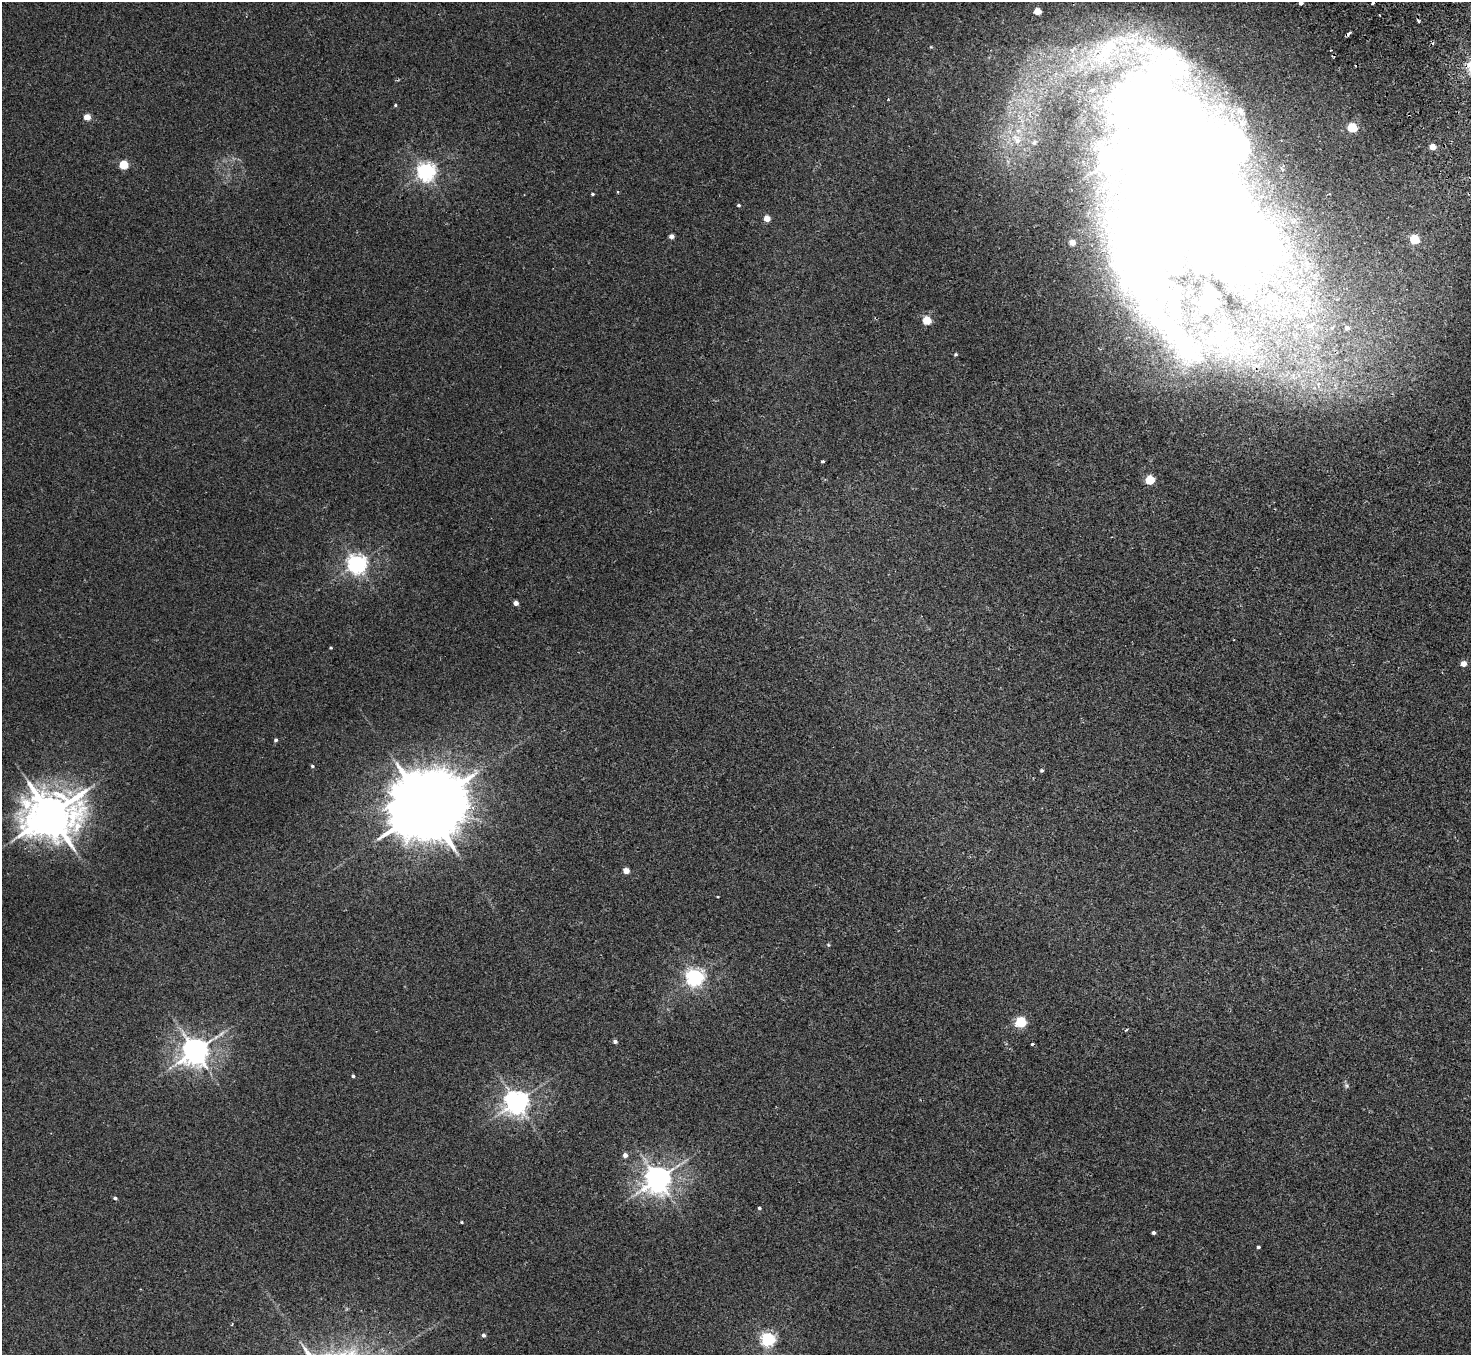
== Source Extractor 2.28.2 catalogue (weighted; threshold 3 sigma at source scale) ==
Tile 10 of 4 x 4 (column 2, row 3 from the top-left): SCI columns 1523-2991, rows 1688-3040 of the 5980 x 5944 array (HDU 1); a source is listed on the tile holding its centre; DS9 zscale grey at full resolution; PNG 1473 x 1357 px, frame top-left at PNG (2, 2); no overlay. Shown black and unused: <1% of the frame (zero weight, under 2 of 3 exposures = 3% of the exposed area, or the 3 px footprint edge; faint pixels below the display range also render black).
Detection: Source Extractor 2.28.2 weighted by HDU 2 'WHT'; one run over the whole footprint, this tile lists its part. Background 0.0219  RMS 0.0068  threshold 0.0305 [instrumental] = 3 sigma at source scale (4.5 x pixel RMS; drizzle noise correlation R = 1.50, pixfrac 1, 0.05/0.05 arcsec/px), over >= 5 px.
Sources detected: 69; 4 inside a brighter object's white glare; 3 cosmic-ray / hot-pixel residue — not listed; the other 62 listed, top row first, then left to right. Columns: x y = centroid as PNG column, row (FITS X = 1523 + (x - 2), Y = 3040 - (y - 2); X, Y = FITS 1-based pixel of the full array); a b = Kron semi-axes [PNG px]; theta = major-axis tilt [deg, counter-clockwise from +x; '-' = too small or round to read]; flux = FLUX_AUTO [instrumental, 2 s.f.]
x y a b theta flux
1301 2 3 3 - 45
1373 3 4 3 - 1.2
1037 11 5 4 - 15
1380 15 2 2 - 0.78
1348 34 4 3 - 12
1106 51 39 23 44 46
1170 52 13 12 - 33
395 105 4 3 - 0.75
1240 111 15 10 -56 7.8
87 117 5 4 - 11
1352 128 5 5 - 42
1017 140 18 11 -58 11
1034 142 8 7 - 2.5
1432 147 5 4 - 8.1
123 165 5 5 - 29
426 171 6 6 - 280
1197 185 54 46 0 1100
618 192 3 3 - 0.73
592 194 3 3 - 0.85
739 205 4 4 - 0.91
767 218 4 4 - 8.3
671 236 4 4 - 3.8
1414 239 5 5 - 37
1072 242 4 4 - 7.1
1212 296 20 8 -87 6.4
1252 296 13 8 -84 6.5
1270 297 13 10 65 6.8
927 321 5 5 - 24
1309 326 11 7 20 3.8
1347 328 5 5 - 2.7
955 354 4 4 - 0.92
822 461 3 3 - 1.8
1150 480 5 5 - 34
357 564 7 6 - 330
516 603 4 4 - 4.3
331 648 4 3 - 0.65
1463 664 4 4 - 7.5
276 740 4 4 - 1.3
312 766 5 4 - 0.86
1042 770 4 4 - 1.1
426 807 22 17 25 8500
50 815 15 13 10 2800
626 871 4 4 - 9.4
828 945 5 4 - 0.77
694 977 6 6 - 270
1021 1022 5 5 - 60
1126 1030 5 3 - 0.61
615 1041 4 4 - 2.1
1033 1044 3 3 - 1.4
195 1051 8 8 - 800
353 1076 3 3 - 1.2
1346 1085 7 5 -78 1.3
517 1102 7 7 - 560
625 1155 4 4 - 3.8
658 1179 8 8 - 770
115 1198 4 4 - 1.3
759 1208 4 4 - 0.81
462 1222 4 3 - 0.78
1153 1233 4 3 - 1.6
1258 1247 3 3 - 1.3
484 1335 4 4 - 1.9
768 1339 6 5 - 160
Overlapping masked pixels (flux is a lower limit): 1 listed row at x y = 1348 34
Isophote crosses this tile's border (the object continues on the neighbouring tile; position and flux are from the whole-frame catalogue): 2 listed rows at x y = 1301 2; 1373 3